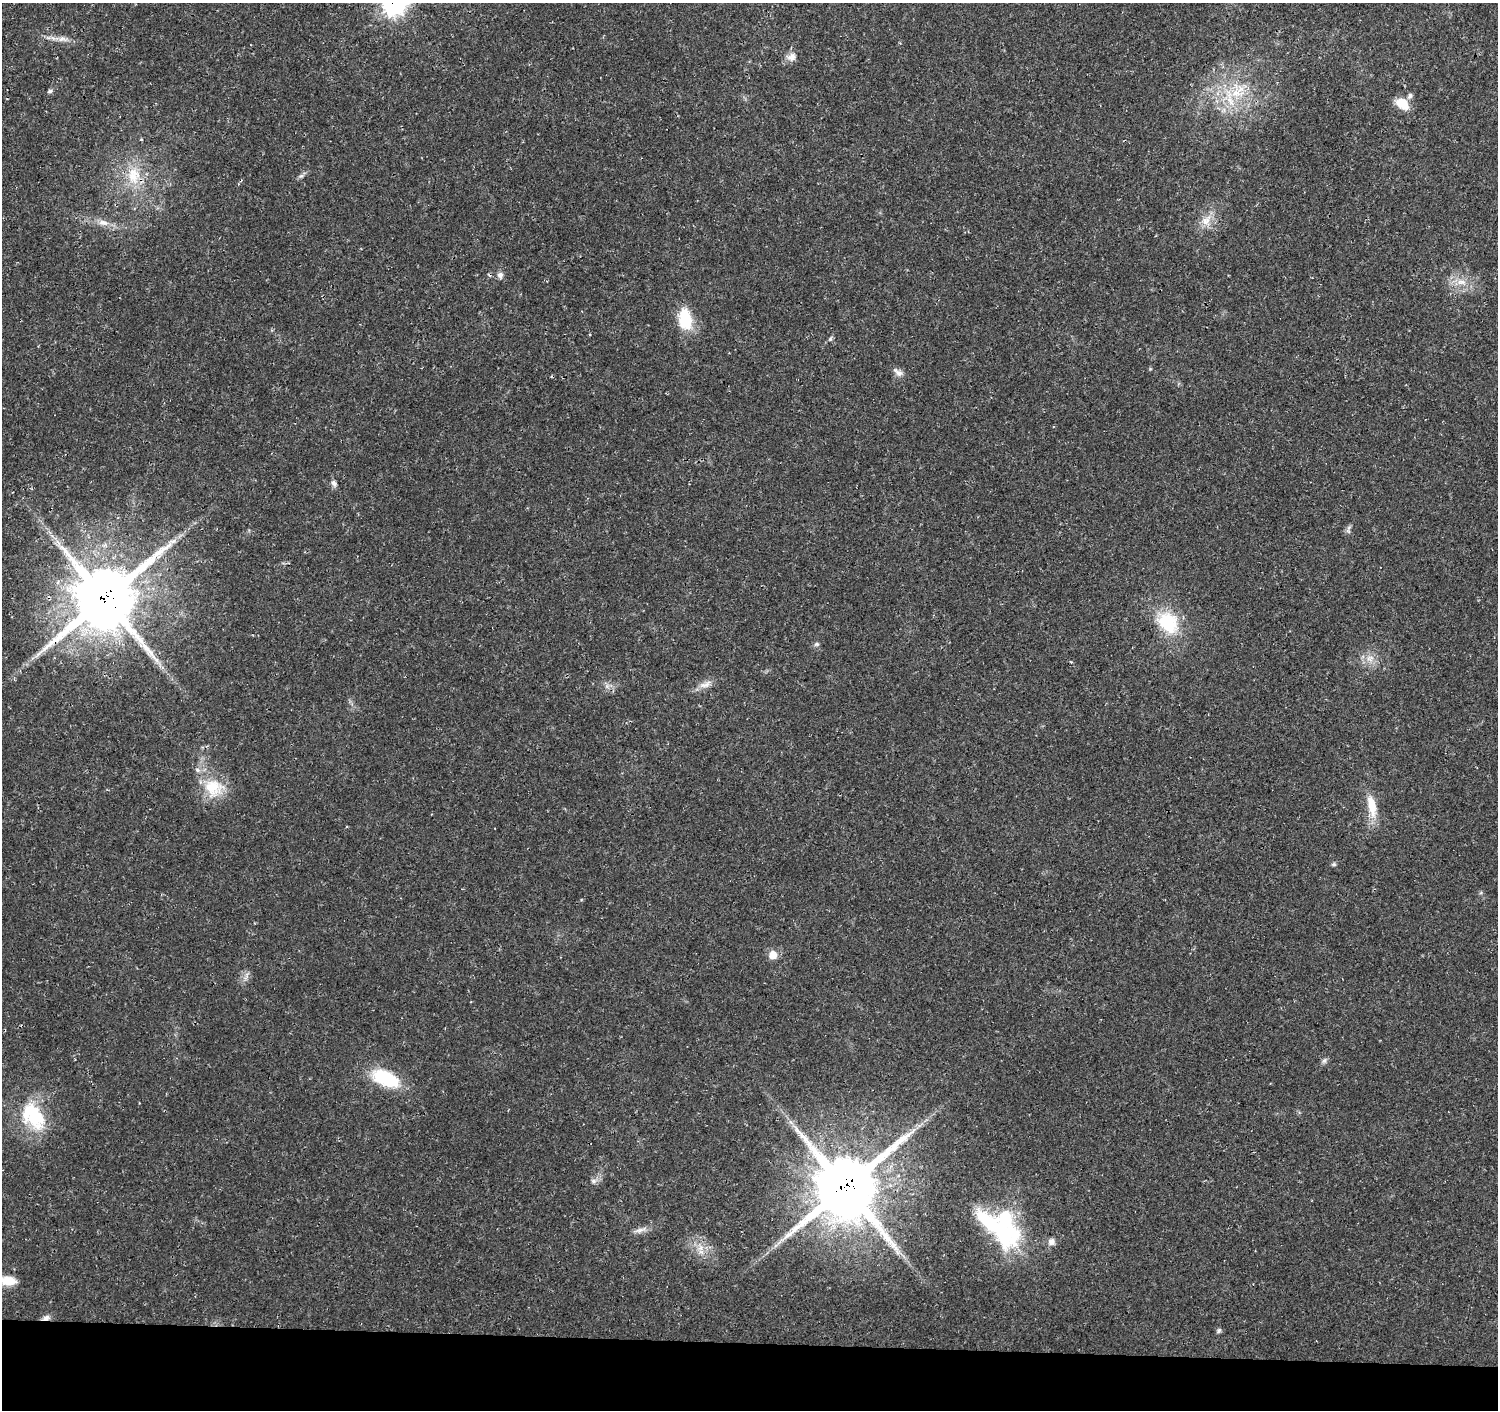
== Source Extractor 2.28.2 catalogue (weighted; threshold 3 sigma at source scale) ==
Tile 8 of 3 x 3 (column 2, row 3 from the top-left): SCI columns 1500-2995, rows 230-1637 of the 4502 x 4733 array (HDU 1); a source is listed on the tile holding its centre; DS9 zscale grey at full resolution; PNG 1500 x 1412 px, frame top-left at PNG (2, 3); no overlay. Shown black and unused: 5% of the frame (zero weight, under 3 of 4 exposures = <1% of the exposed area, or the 3 px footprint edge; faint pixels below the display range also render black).
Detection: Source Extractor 2.28.2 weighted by HDU 2 'WHT'; one run over the whole footprint, this tile lists its part. Background 0.025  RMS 0.0028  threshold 0.0125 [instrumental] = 3 sigma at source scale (4.5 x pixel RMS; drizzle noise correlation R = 1.50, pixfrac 1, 0.0396/0.0396 arcsec/px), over >= 5 px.
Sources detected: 44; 2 inside a brighter object's white glare — not listed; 3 inside a brighter listed object's ellipse — not listed separately; the other 39 listed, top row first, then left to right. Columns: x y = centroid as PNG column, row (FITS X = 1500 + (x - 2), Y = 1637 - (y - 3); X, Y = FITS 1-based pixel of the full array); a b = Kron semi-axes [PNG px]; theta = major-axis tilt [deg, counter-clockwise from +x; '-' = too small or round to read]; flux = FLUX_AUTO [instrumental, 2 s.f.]
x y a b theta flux
393 3 10 9 - 160
62 39 13 9 -5 1.9
791 57 14 11 27 2
50 91 7 5 17 0.56
1236 93 25 12 -2 8.6
1402 104 17 12 -36 4.6
134 176 28 19 -90 10
301 176 8 5 19 0.67
1206 220 19 11 47 3.7
103 223 16 8 -8 2.4
500 275 8 7 - 1.2
1461 282 15 8 -6 2.9
685 319 24 15 -83 11
830 339 7 5 71 0.52
899 373 12 8 -28 1.5
334 483 9 6 -59 1
1348 531 9 5 -58 0.73
105 598 23 21 44 1700
1168 623 26 20 -47 16
816 644 7 5 20 0.56
1370 658 12 10 11 2.5
1071 662 4 3 - 0.35
706 684 20 8 21 2.4
214 788 30 25 -16 10
1372 806 30 10 -80 6.3
1334 864 6 5 - 0.47
773 955 9 9 - 3.3
1324 1061 8 6 58 0.77
386 1079 36 17 -23 16
33 1116 40 24 -55 18
593 1181 8 6 14 1
845 1187 22 21 - 1900
641 1230 23 6 15 1.8
1004 1232 48 28 -82 27
1051 1242 9 8 - 1.6
701 1248 13 9 -81 2.8
8 1281 16 9 -8 5.5
46 1318 11 6 13 1.3
1219 1331 7 5 62 0.55
Overlapping masked pixels (flux is a lower limit): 4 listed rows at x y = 393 3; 105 598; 845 1187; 46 1318
Isophote crosses this tile's border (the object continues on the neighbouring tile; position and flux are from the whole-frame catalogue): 2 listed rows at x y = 393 3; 8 1281
Unlisted compact peaks at least as high as the median listed source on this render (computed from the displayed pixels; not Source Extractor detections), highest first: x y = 1150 369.